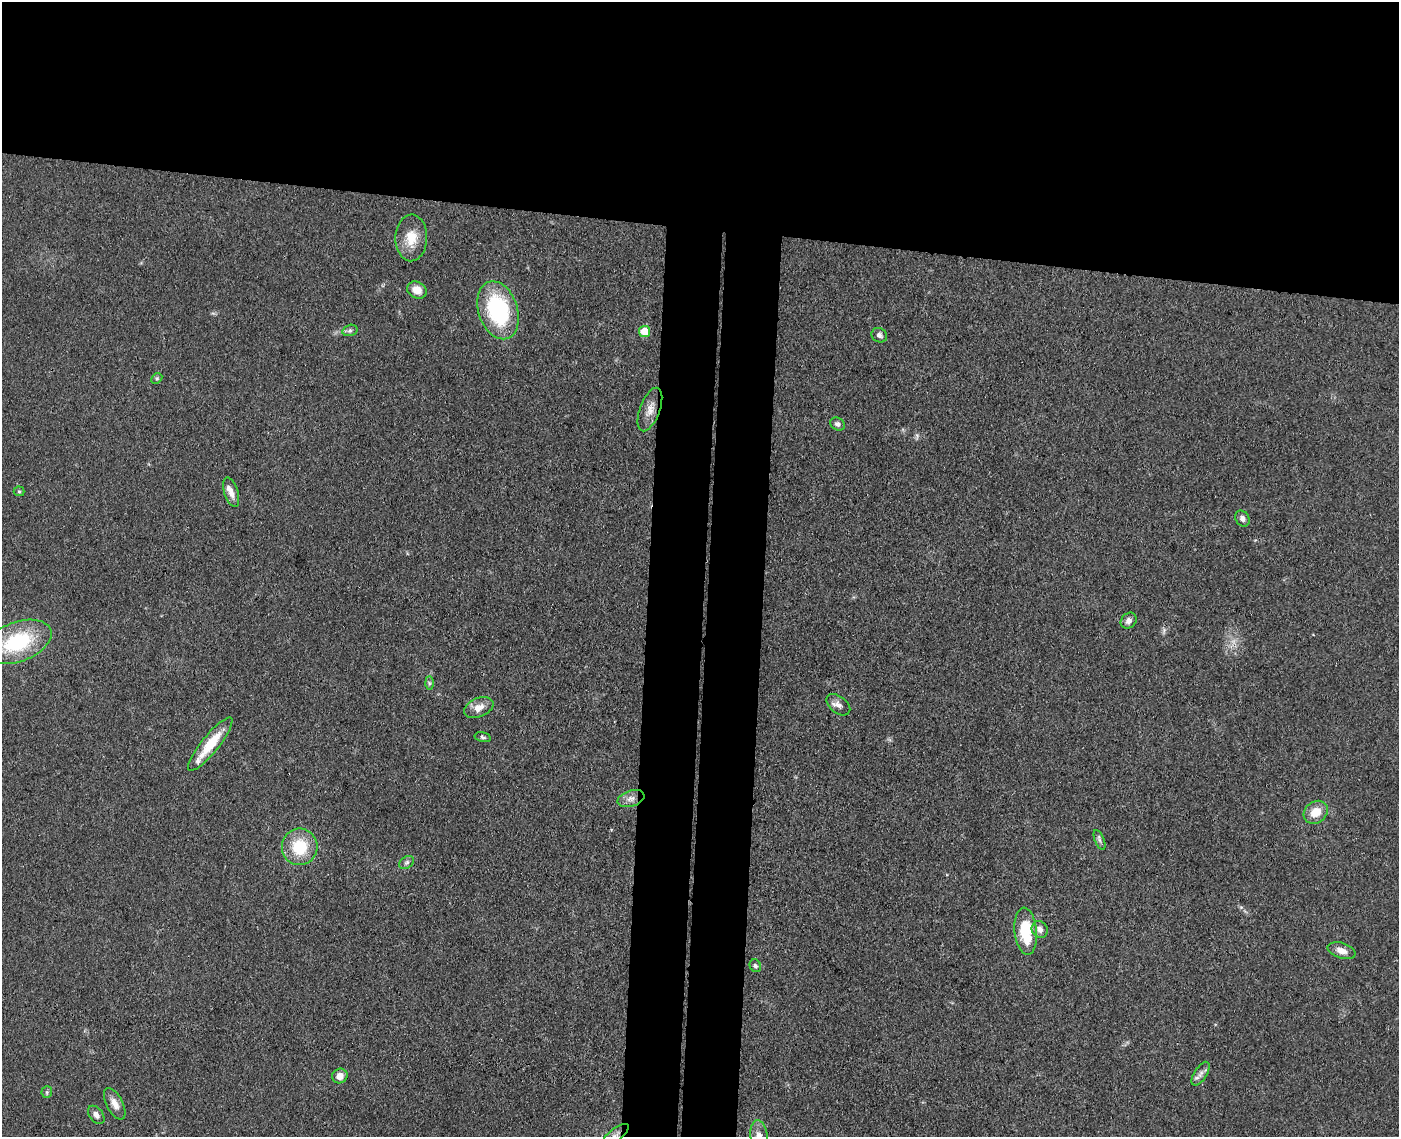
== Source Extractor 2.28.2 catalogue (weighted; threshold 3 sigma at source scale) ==
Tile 2 of 3 x 4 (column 2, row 1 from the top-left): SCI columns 1672-3068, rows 3412-4546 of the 4629 x 4554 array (HDU 1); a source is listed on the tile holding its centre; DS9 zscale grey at full resolution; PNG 1401 x 1139 px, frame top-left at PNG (2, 2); each listed source drawn as its Kron ellipse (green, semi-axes under 4 px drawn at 4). Shown black and unused: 26% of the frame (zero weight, under 3 of 4 exposures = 5% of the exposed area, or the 3 px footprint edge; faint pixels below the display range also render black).
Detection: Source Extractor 2.28.2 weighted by HDU 2 'WHT'; one run over the whole footprint, this tile lists its part. Background 0.0894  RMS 0.0064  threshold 0.029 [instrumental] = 3 sigma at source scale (4.5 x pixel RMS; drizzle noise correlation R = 1.50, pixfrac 1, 0.05/0.05 arcsec/px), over >= 5 px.
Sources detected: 36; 1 inside a brighter listed object's ellipse — not listed separately; the other 35 listed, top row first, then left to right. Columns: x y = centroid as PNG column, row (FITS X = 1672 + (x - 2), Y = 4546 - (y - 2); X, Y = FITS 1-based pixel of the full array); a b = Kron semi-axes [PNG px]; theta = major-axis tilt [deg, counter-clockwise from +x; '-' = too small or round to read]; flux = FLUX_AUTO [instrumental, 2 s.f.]
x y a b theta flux
411 238 23 16 88 14
417 290 10 8 -31 7.1
498 310 30 19 -72 70
350 330 8 5 17 1.6
644 331 5 5 - 18
879 335 8 7 - 2.4
157 378 6 4 45 1
650 409 23 10 70 6.8
837 424 7 6 - 2.2
19 491 5 5 - 0.93
231 492 15 7 -72 4.7
1242 518 8 6 -56 2.8
1129 621 9 7 45 3.1
17 642 35 19 21 51
429 683 7 4 -89 1.1
838 705 13 8 -38 3.7
479 707 15 9 22 7.1
483 737 8 4 -13 1.3
210 744 33 8 51 21
631 799 14 8 18 4.7
1316 812 13 10 37 11
1099 840 11 4 -68 1.8
300 847 18 17 - 25
407 863 8 5 35 1.7
1040 929 9 8 - 3.6
1026 931 24 11 -84 27
1342 951 14 7 -17 5.3
755 966 6 5 - 1.4
1201 1074 13 6 57 3.2
340 1076 8 7 - 5.4
47 1092 6 5 - 1.1
115 1104 17 8 -63 5.6
96 1115 10 6 -51 3
615 1135 17 6 38 4.8
759 1136 16 8 -83 6
Isophote crosses this tile's border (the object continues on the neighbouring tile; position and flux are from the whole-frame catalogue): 2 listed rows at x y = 615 1135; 759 1136